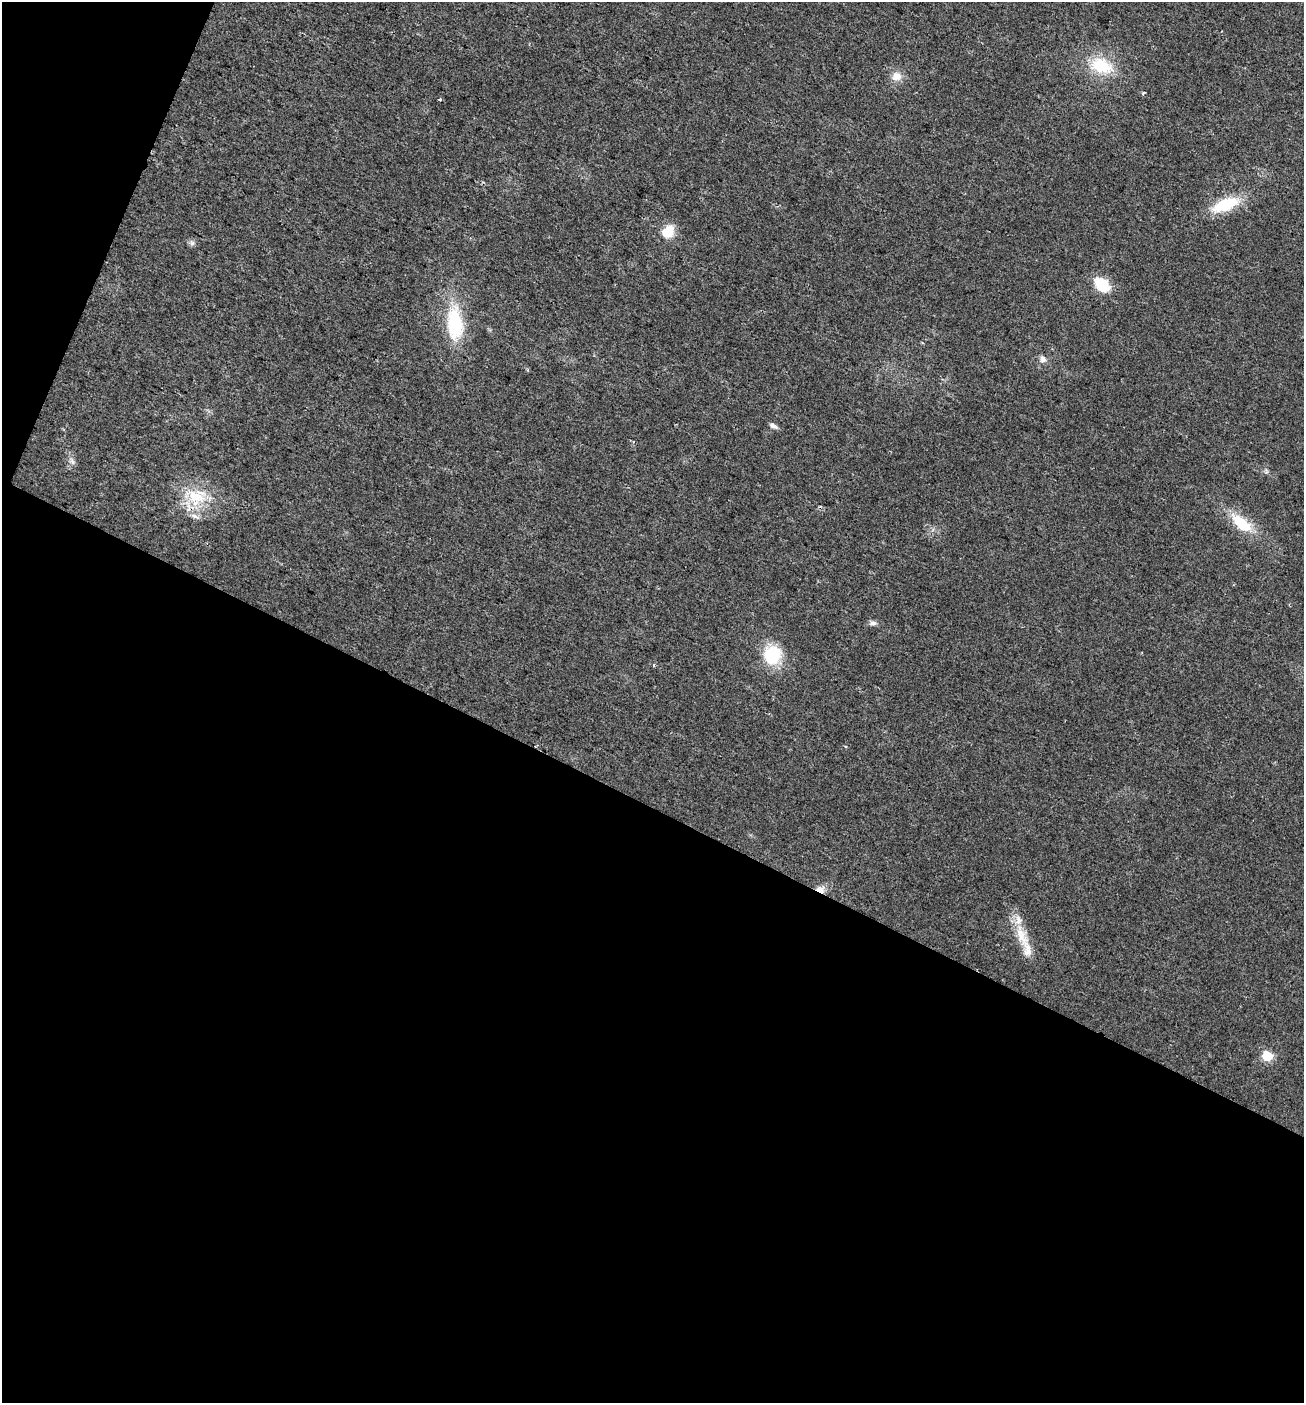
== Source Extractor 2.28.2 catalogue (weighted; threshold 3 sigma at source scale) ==
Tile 3 of 2 x 2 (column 1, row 2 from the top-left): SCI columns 162-1463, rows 1-1401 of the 2922 x 2868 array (HDU 1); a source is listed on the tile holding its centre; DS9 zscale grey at full resolution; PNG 1306 x 1405 px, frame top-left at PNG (2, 2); no overlay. Shown black and unused: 45% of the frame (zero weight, under 2 of 3 exposures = <1% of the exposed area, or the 3 px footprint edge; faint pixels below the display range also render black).
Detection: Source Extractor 2.28.2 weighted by HDU 2 'WHT'; one run over the whole footprint, this tile lists its part. Background 0.0253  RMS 0.0061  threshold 0.0274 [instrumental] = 3 sigma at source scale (4.5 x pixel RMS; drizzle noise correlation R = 1.50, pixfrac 1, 0.0396/0.0396 arcsec/px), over >= 5 px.
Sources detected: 24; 1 cosmic-ray / hot-pixel residue — not listed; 3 inside a brighter listed object's ellipse — not listed separately; the other 20 listed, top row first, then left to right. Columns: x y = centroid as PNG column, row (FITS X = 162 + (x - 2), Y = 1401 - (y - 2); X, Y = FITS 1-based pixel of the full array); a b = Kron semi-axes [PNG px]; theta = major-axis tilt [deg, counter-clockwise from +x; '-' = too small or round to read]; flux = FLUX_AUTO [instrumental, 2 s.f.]
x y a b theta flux
1101 66 27 18 -15 25
896 76 14 12 14 6
1144 93 3 3 - 1.6
440 100 3 3 - 1.2
1225 205 29 12 21 27
668 232 16 12 47 12
192 243 7 7 - 1.7
1102 285 15 10 -42 22
455 324 37 17 -86 37
1043 359 10 8 -63 2.5
773 426 9 6 -31 2.5
72 461 10 5 -55 1.8
196 496 33 24 -9 27
1241 523 30 14 -39 21
873 623 10 6 0 2.2
772 655 22 20 76 25
654 665 4 3 - 0.65
820 889 12 8 -15 4.4
1021 936 37 14 -68 15
1267 1056 6 6 - 37
Overlapping masked pixels (flux is a lower limit): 1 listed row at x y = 820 889